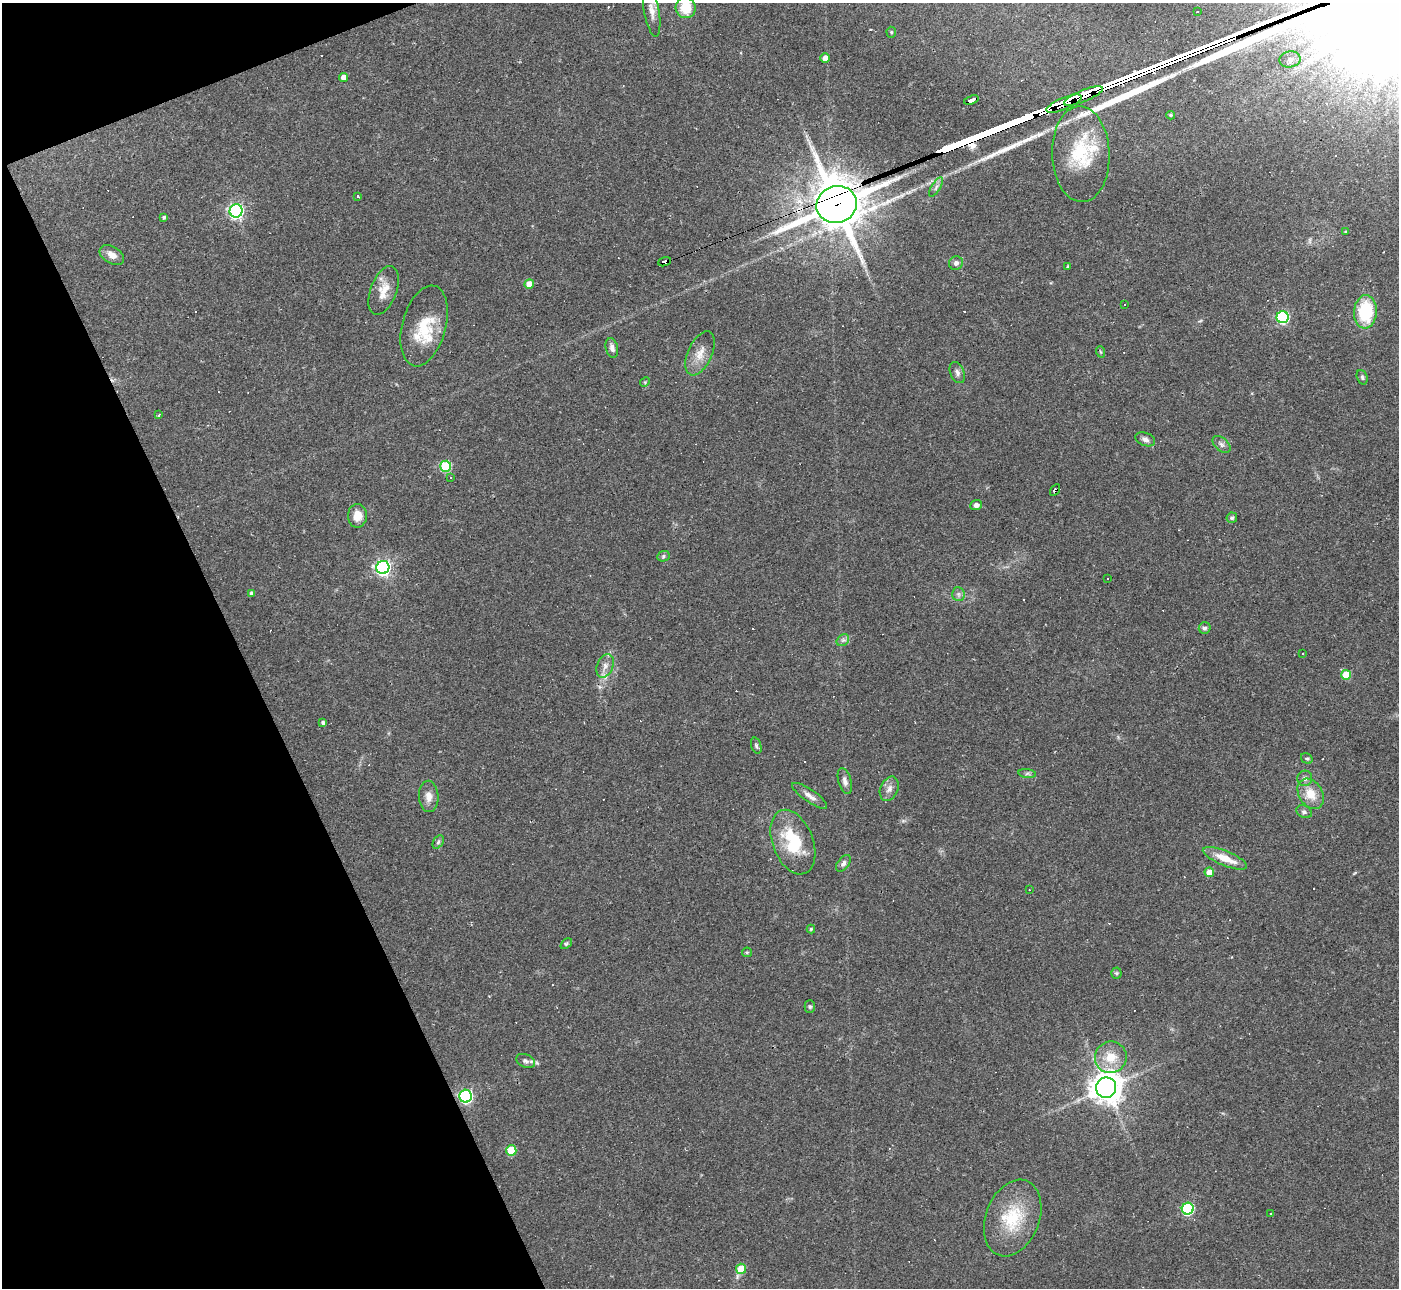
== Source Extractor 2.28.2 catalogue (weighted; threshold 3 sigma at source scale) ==
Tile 5 of 4 x 4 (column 1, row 2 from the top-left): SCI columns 1-1397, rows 2723-4008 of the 5588 x 5575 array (HDU 1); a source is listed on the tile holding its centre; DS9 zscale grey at full resolution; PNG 1401 x 1290 px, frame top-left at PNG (2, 3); each listed source drawn as its Kron ellipse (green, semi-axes under 4 px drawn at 4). Shown black and unused: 19% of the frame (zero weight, under 2 of 3 exposures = <1% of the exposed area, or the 3 px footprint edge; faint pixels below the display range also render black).
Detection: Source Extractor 2.28.2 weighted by HDU 2 'WHT'; one run over the whole footprint, this tile lists its part. Background 0.0708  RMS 0.0057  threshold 0.0254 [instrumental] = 3 sigma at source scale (4.5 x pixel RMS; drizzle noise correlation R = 1.50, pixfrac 1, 0.05/0.05 arcsec/px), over >= 5 px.
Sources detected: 112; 20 cosmic-ray / hot-pixel residue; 4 long thin detections or spike segments (spike, bleed or trail) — neither listed nor drawn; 4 inside a brighter listed object's ellipse — not listed separately; the other 84 listed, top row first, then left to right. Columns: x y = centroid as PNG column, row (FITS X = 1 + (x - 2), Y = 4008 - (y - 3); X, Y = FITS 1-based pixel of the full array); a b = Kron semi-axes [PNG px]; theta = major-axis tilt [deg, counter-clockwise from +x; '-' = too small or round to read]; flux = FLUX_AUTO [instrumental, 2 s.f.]
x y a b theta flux
686 8 10 10 - 14
652 11 26 7 -80 5
1197 12 3 2 - 0.64
891 32 5 5 - 0.71
825 58 5 4 - 3.9
1290 59 10 8 11 3.9
343 77 4 4 - 4
1083 96 21 6 22 2200
971 100 7 4 19 50
1064 104 19 6 23 2000
1171 115 4 3 - 0.82
1081 154 48 28 -88 36
936 187 11 4 59 1.8
357 196 3 3 - 17
837 204 20 18 20 2700
236 211 7 6 - 160
164 217 3 3 - 0.98
1345 232 4 4 - 0.76
112 255 13 8 -31 4.4
665 262 7 4 18 120
956 263 7 7 - 2
1068 267 3 3 - 0.66
529 284 5 4 - 6.8
384 290 25 13 69 8.9
1125 304 3 2 - 0.38
1365 312 16 11 86 28
1283 317 6 6 - 67
424 326 41 22 75 22
612 348 10 6 -78 2.6
1101 352 6 3 -70 0.63
700 353 24 12 65 7.8
957 372 11 7 -67 2.2
1362 377 7 5 -70 1.2
645 382 5 4 - 0.68
159 415 4 3 - 0.81
1145 439 10 6 -20 2.2
1221 444 10 6 -42 2.1
446 466 5 5 - 39
450 477 3 3 - 0.77
1055 490 6 4 57 3.9
976 505 6 5 - 2.2
357 516 12 9 -90 6.9
1232 518 5 5 - 1.1
663 556 6 5 - 0.98
383 567 6 6 - 180
1108 579 3 3 - 4.4
251 593 4 4 - 1.5
958 594 7 6 - 1.6
1205 628 6 5 - 1.6
843 640 7 5 43 1.5
1303 653 2 2 - 0.38
605 666 12 8 68 3.4
1346 675 5 5 - 18
323 723 4 3 - 1.6
756 746 8 5 -72 1.2
1307 758 6 5 - 0.99
1027 774 9 4 -7 1.2
1305 778 7 7 - 2.2
845 781 13 6 -74 2.7
889 789 13 8 65 3.4
1311 794 16 11 -58 9.6
429 796 16 10 -88 4.7
810 796 21 6 -34 3.7
1304 812 8 6 -26 1.6
438 842 7 5 59 1.1
793 842 34 20 -69 29
1225 858 24 7 -22 10
843 863 10 5 53 1.9
1209 872 5 4 - 11
1029 890 3 2 - 0.36
811 929 4 4 - 0.7
566 944 6 4 40 0.9
747 952 5 4 - 0.68
1116 973 5 5 - 0.85
810 1007 6 5 - 0.97
1111 1057 16 15 - 12
526 1061 10 6 -22 1.9
1106 1088 10 10 - 870
465 1096 6 6 - 110
511 1151 5 5 - 22
1188 1209 6 6 - 67
1270 1214 3 2 - 0.73
1013 1218 40 27 69 29
741 1269 5 5 - 15
Overlapping masked pixels (flux is a lower limit): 6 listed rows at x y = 1083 96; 971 100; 1064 104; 837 204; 665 262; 1055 490
Isophote crosses this tile's border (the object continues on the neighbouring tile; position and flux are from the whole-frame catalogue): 1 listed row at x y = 686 8